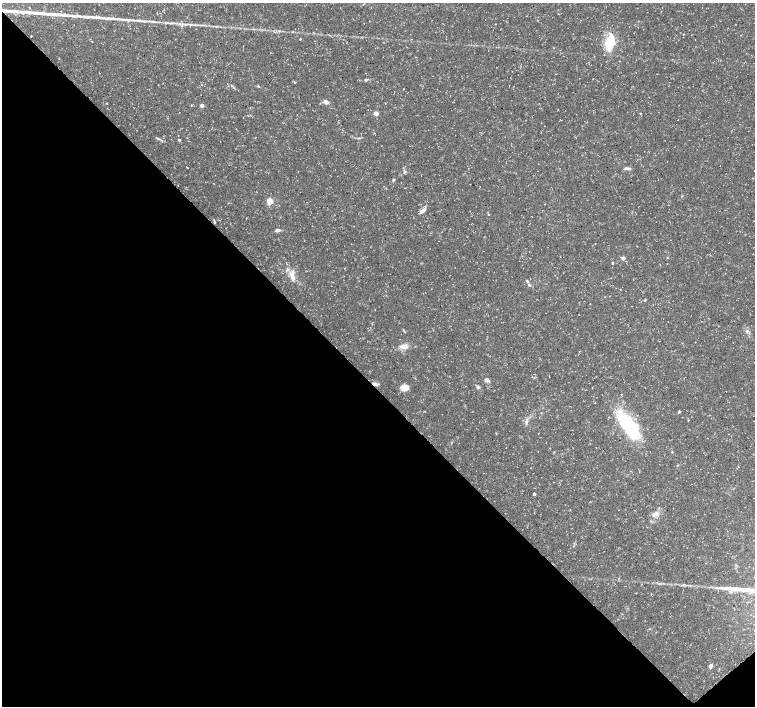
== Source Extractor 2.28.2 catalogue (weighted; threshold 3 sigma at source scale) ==
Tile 14 of 4 x 4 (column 2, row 4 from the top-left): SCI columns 1511-3015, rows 216-1623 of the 6024 x 5998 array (HDU 1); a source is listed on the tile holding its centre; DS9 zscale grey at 2 x 2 block average (1 PNG px = mean of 2 x 2 image px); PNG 757 x 708 px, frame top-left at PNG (2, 3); no overlay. Shown black and unused: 46% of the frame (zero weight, under 3 of 5 exposures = <1% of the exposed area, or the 3 px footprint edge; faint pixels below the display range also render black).
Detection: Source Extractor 2.28.2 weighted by HDU 2 'WHT'; one run over the whole footprint, this tile lists its part. Background 0.0257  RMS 0.0026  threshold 0.0116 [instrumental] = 3 sigma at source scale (4.5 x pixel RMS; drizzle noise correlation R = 1.50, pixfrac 1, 0.0396/0.0396 arcsec/px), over >= 5 px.
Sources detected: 58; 1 cosmic-ray / hot-pixel residue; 2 long thin detections or spike segments (spike, bleed or trail) — not listed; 6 inside a brighter listed object's ellipse — not listed separately; the other 49 listed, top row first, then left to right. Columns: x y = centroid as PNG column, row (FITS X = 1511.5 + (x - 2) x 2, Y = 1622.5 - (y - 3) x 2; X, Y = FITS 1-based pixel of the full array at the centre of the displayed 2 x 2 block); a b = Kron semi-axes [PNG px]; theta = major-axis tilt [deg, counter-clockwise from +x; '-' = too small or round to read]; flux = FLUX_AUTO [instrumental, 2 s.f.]
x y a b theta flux
10 11 24 3 -5 5.8
181 25 5 4 - 1.2
31 36 2 2 - 0.21
300 39 2 2 - 0.46
610 42 19 9 76 19
366 80 6 3 24 0.95
294 82 3 3 - 0.55
258 86 3 3 - 0.52
326 102 8 5 -18 2.2
202 105 2 2 - 5.2
376 113 5 4 - 2
677 120 2 2 - 0.19
158 138 4 3 - 0.78
358 138 6 2 0 0.79
179 140 3 3 - 0.84
626 168 7 4 -4 1.5
404 171 5 4 - 1.1
393 180 4 3 - 0.76
470 184 2 2 - 0.17
270 201 3 3 - 18
424 210 8 4 58 1.8
488 214 2 2 - 0.45
278 230 6 4 0 1.6
623 258 3 3 - 4.3
667 258 3 2 - 0.39
612 263 2 2 - 0.66
344 268 3 2 - 0.26
292 276 13 6 -69 4.6
527 281 5 3 - 0.79
529 285 5 3 - 0.87
645 300 3 2 - 0.43
590 304 2 2 - 0.23
747 331 4 4 - 1.1
404 346 12 6 0 4.2
487 380 5 4 - 2.2
375 384 8 4 -22 2.1
465 386 2 2 - 0.17
406 387 6 6 - 4.8
478 387 5 4 - 1.2
595 403 2 2 - 0.23
679 412 3 3 - 0.82
688 420 3 2 - 0.28
526 422 5 4 - 1.3
628 425 42 13 -54 42
672 452 3 2 - 0.41
534 494 3 2 - 1.4
656 514 7 6 - 2.8
710 666 3 2 - 5.2
719 668 2 2 - 0.25
Overlapping masked pixels (flux is a lower limit): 2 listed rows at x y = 10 11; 375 384
Isophote crosses this tile's border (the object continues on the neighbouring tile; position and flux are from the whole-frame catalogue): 1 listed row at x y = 10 11
Diffuse or blended objects may show on this block-average render without a row.